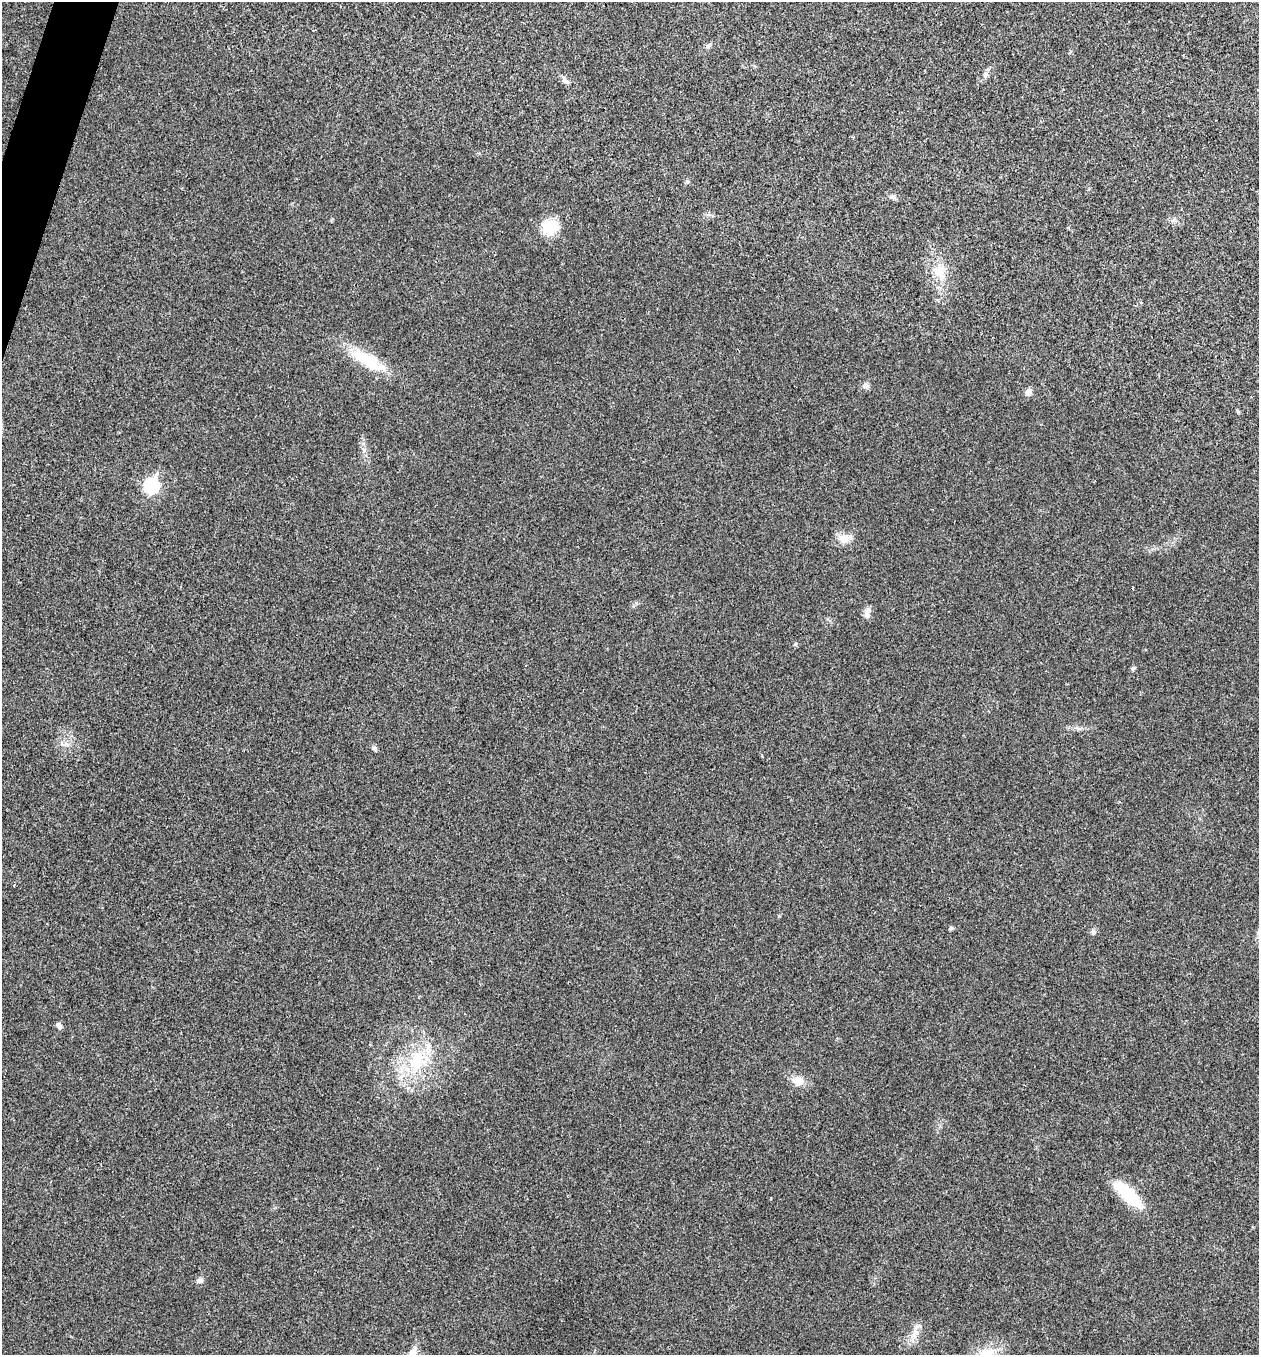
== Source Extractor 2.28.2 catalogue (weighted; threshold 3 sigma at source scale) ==
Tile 11 of 4 x 4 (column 3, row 3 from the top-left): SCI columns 2651-3907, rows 1358-2710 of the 5431 x 5417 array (HDU 1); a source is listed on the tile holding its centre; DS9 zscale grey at full resolution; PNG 1261 x 1357 px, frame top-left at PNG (2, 2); no overlay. Shown black and unused: <1% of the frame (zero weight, under 3 of 4 exposures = <1% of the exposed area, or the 3 px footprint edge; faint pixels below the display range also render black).
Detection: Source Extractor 2.28.2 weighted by HDU 2 'WHT'; one run over the whole footprint, this tile lists its part. Background 0.0241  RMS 0.0054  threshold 0.0241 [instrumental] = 3 sigma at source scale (4.5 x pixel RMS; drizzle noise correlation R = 1.50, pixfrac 1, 0.05/0.05 arcsec/px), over >= 5 px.
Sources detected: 26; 1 cosmic-ray / hot-pixel residue — not listed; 1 inside a brighter listed object's ellipse — not listed separately; the other 24 listed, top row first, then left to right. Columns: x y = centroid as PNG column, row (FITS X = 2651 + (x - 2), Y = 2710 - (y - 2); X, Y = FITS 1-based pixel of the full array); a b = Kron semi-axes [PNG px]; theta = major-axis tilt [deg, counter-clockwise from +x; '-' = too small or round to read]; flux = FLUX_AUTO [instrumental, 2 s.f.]
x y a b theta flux
709 45 9 4 45 1.2
986 74 9 7 68 1.8
566 81 12 6 -36 2
893 197 8 6 -10 1.5
550 227 18 16 35 15
939 271 21 16 -53 10
368 360 53 16 -30 22
866 385 9 7 1 1.9
1028 392 8 7 - 2.8
151 486 8 7 - 83
843 538 15 13 -22 5.6
867 611 9 8 - 2.4
795 644 6 4 70 0.65
1133 668 5 4 - 1.3
374 748 7 6 - 1.2
951 928 7 4 37 0.8
1093 932 7 7 - 1.4
59 1025 8 6 -57 1.7
416 1061 28 19 65 26
798 1081 18 12 -14 5.5
1128 1195 35 12 -42 25
200 1281 9 6 23 1.7
915 1333 14 7 54 4.3
987 1352 26 11 -2 8.1
Isophote crosses this tile's border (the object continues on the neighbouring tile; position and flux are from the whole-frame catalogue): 1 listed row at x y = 987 1352